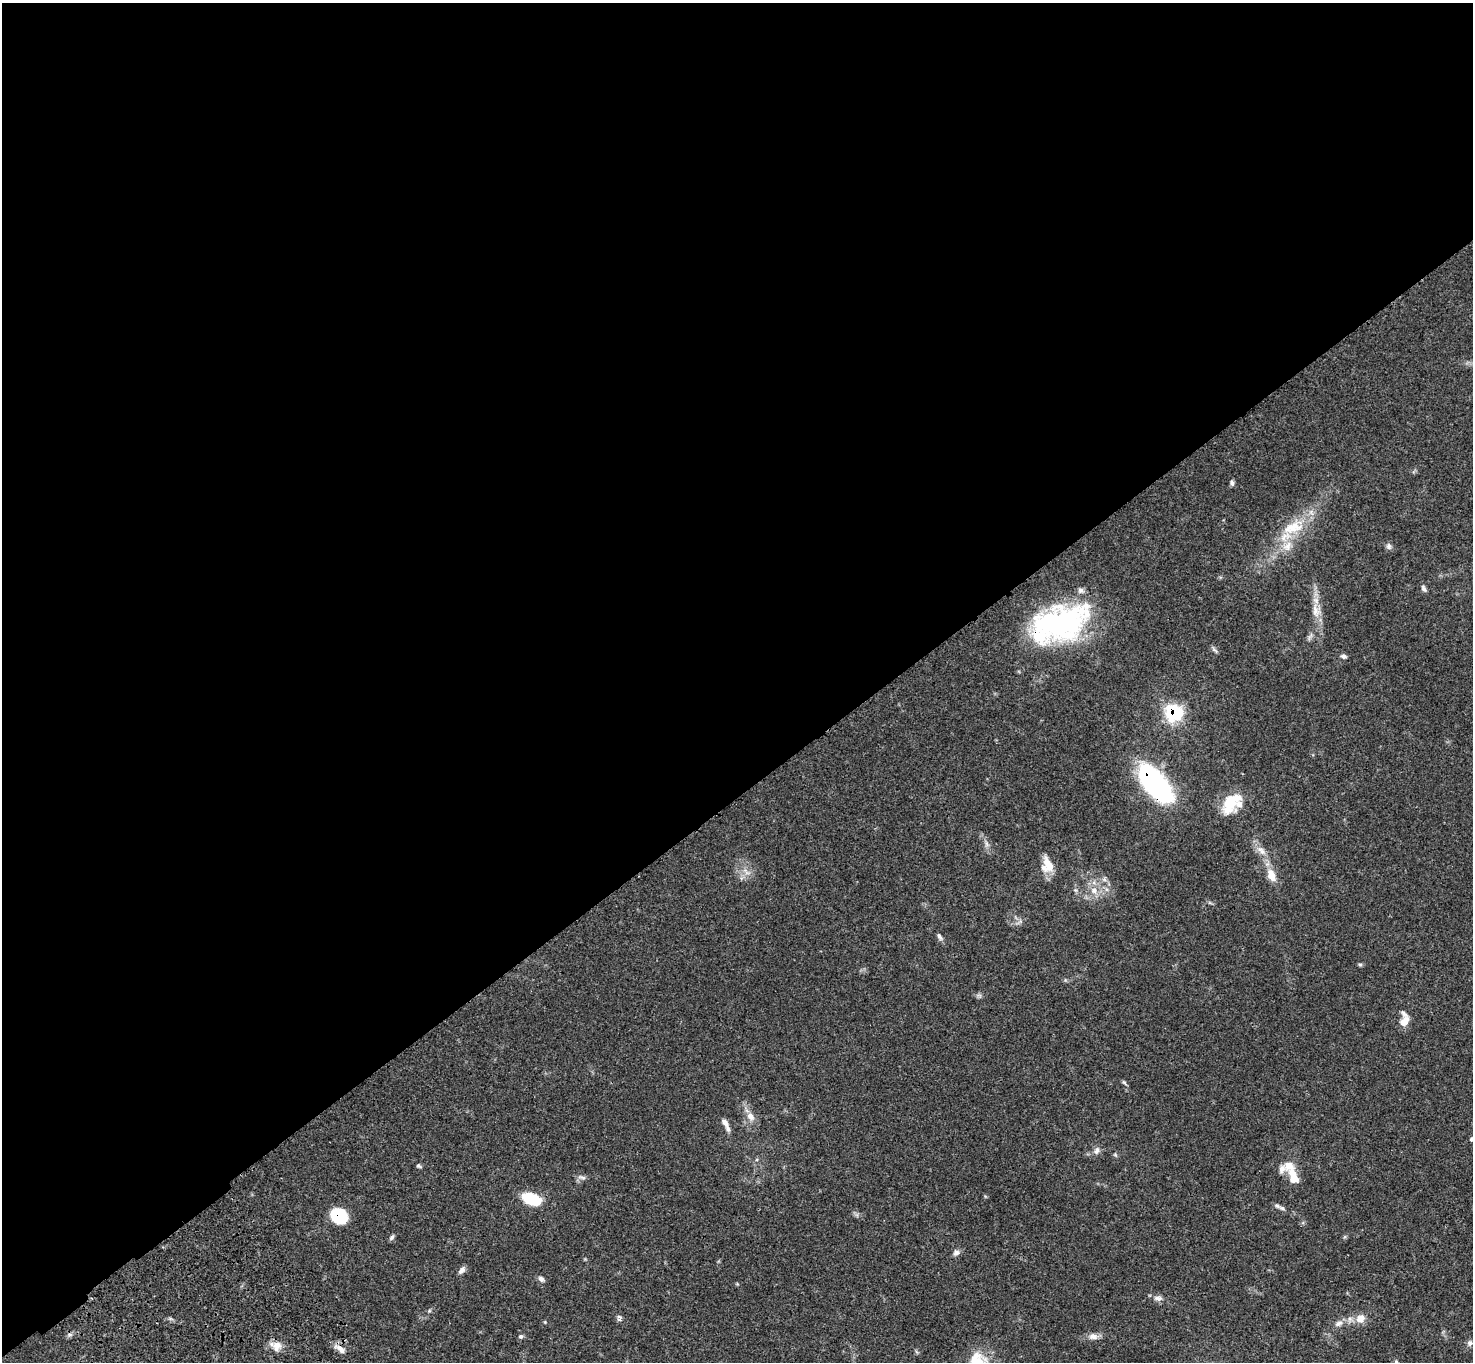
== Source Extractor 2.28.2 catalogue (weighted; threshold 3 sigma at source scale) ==
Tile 2 of 4 x 4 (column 2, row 1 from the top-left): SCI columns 1577-3047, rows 4462-5821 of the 6094 x 6064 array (HDU 1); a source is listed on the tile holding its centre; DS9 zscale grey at full resolution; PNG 1475 x 1364 px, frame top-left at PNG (2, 3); no overlay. Shown black and unused: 59% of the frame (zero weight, under 3 of 4 exposures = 6% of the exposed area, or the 3 px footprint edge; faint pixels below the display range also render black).
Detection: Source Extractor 2.28.2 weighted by HDU 2 'WHT'; one run over the whole footprint, this tile lists its part. Background 0.0621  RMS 0.0055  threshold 0.0245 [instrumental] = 3 sigma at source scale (4.5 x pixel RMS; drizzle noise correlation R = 1.50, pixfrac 1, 0.05/0.05 arcsec/px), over >= 5 px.
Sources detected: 55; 1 too faint to see at this stretch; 1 cosmic-ray / hot-pixel residue — not listed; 7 inside a brighter listed object's ellipse — not listed separately; the other 46 listed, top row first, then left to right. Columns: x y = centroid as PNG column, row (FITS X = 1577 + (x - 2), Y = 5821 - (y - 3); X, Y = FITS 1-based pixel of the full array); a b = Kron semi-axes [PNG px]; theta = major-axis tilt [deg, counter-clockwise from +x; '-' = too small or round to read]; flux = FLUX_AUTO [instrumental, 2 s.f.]
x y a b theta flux
1232 483 8 5 -75 1.3
1293 527 36 17 23 20
1389 546 9 7 -75 1.5
1424 588 9 5 -61 1.5
1316 611 21 10 -75 6.7
1060 624 63 35 19 110
1214 650 11 4 -49 1.1
1343 656 8 5 -7 1.3
1174 713 9 8 - 67
1155 783 38 17 -50 120
1229 804 26 18 84 15
986 844 7 4 -89 1.4
1261 850 17 8 -44 4.7
1047 865 19 14 -78 8.9
1271 875 16 10 -71 7.1
1075 890 6 5 - 1
1094 890 10 9 - 4
940 937 11 5 -58 1.5
1360 964 6 4 -1 0.8
979 995 7 4 -18 1.1
1405 1021 15 10 64 5
1124 1082 8 4 -47 0.95
750 1116 12 9 -56 4.2
726 1124 16 5 -64 3.5
1472 1139 5 4 - 0.86
1097 1151 10 6 66 2.2
418 1166 6 5 - 0.88
582 1177 12 5 -17 1.7
1294 1177 21 11 -70 8.4
532 1199 18 10 -17 20
1277 1206 11 6 -33 1.8
339 1216 15 12 -31 24
392 1237 8 5 57 1.2
956 1253 9 7 35 1.9
462 1270 11 6 51 2
541 1279 8 6 -43 1.8
1158 1298 12 7 -5 2.5
619 1318 10 5 -88 1.4
1360 1318 10 9 - 5.6
1338 1323 12 7 28 2.9
521 1336 7 6 - 1.1
1093 1336 12 8 -7 3.2
1470 1343 8 7 - 1.6
277 1346 14 13 - 5.3
340 1349 17 7 -38 4
976 1361 32 26 -18 20
Overlapping masked pixels (flux is a lower limit): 4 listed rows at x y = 1060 624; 1174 713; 1155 783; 339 1216
Isophote crosses this tile's border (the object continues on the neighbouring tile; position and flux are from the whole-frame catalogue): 2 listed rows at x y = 1472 1139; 976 1361